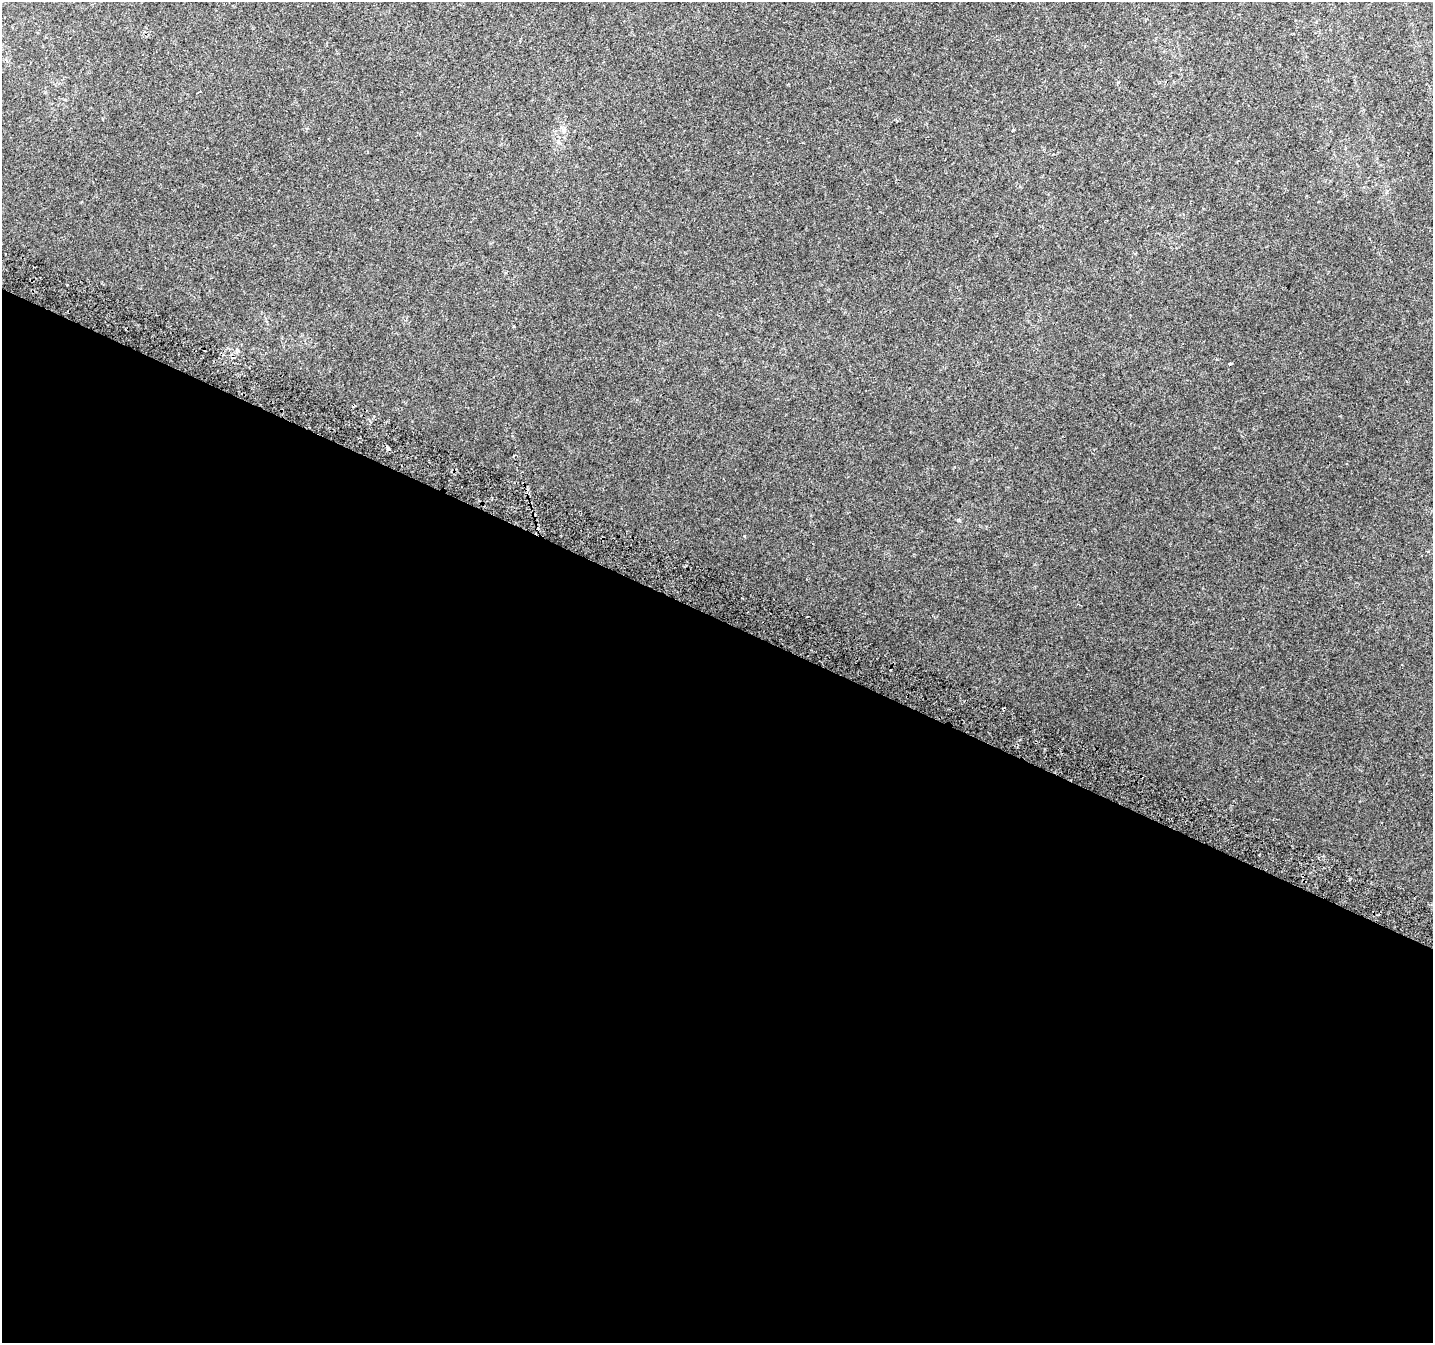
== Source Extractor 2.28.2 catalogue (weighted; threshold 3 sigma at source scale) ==
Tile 14 of 4 x 4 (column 2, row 4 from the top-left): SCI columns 1460-2890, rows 307-1647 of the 5773 x 5911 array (HDU 1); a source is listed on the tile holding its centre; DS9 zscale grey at full resolution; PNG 1435 x 1345 px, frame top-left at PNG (2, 2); no overlay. Shown black and unused: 54% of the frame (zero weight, under 2 of 3 exposures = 2% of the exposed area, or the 3 px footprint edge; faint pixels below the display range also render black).
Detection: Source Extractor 2.28.2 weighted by HDU 2 'WHT'; one run over the whole footprint, this tile lists its part. Background 0.0321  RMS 0.01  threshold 0.046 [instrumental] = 3 sigma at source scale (4.5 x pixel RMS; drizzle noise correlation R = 1.50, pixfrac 1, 0.0396/0.0396 arcsec/px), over >= 5 px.
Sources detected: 4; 2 cosmic-ray / hot-pixel residue — not listed; the other 2 listed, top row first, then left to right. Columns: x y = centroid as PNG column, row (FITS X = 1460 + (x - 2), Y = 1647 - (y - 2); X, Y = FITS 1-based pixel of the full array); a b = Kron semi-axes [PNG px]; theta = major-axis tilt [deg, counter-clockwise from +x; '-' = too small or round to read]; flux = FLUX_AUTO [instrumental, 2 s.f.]
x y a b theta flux
1012 130 4 3 - 1.2
1230 363 4 3 - 2.7